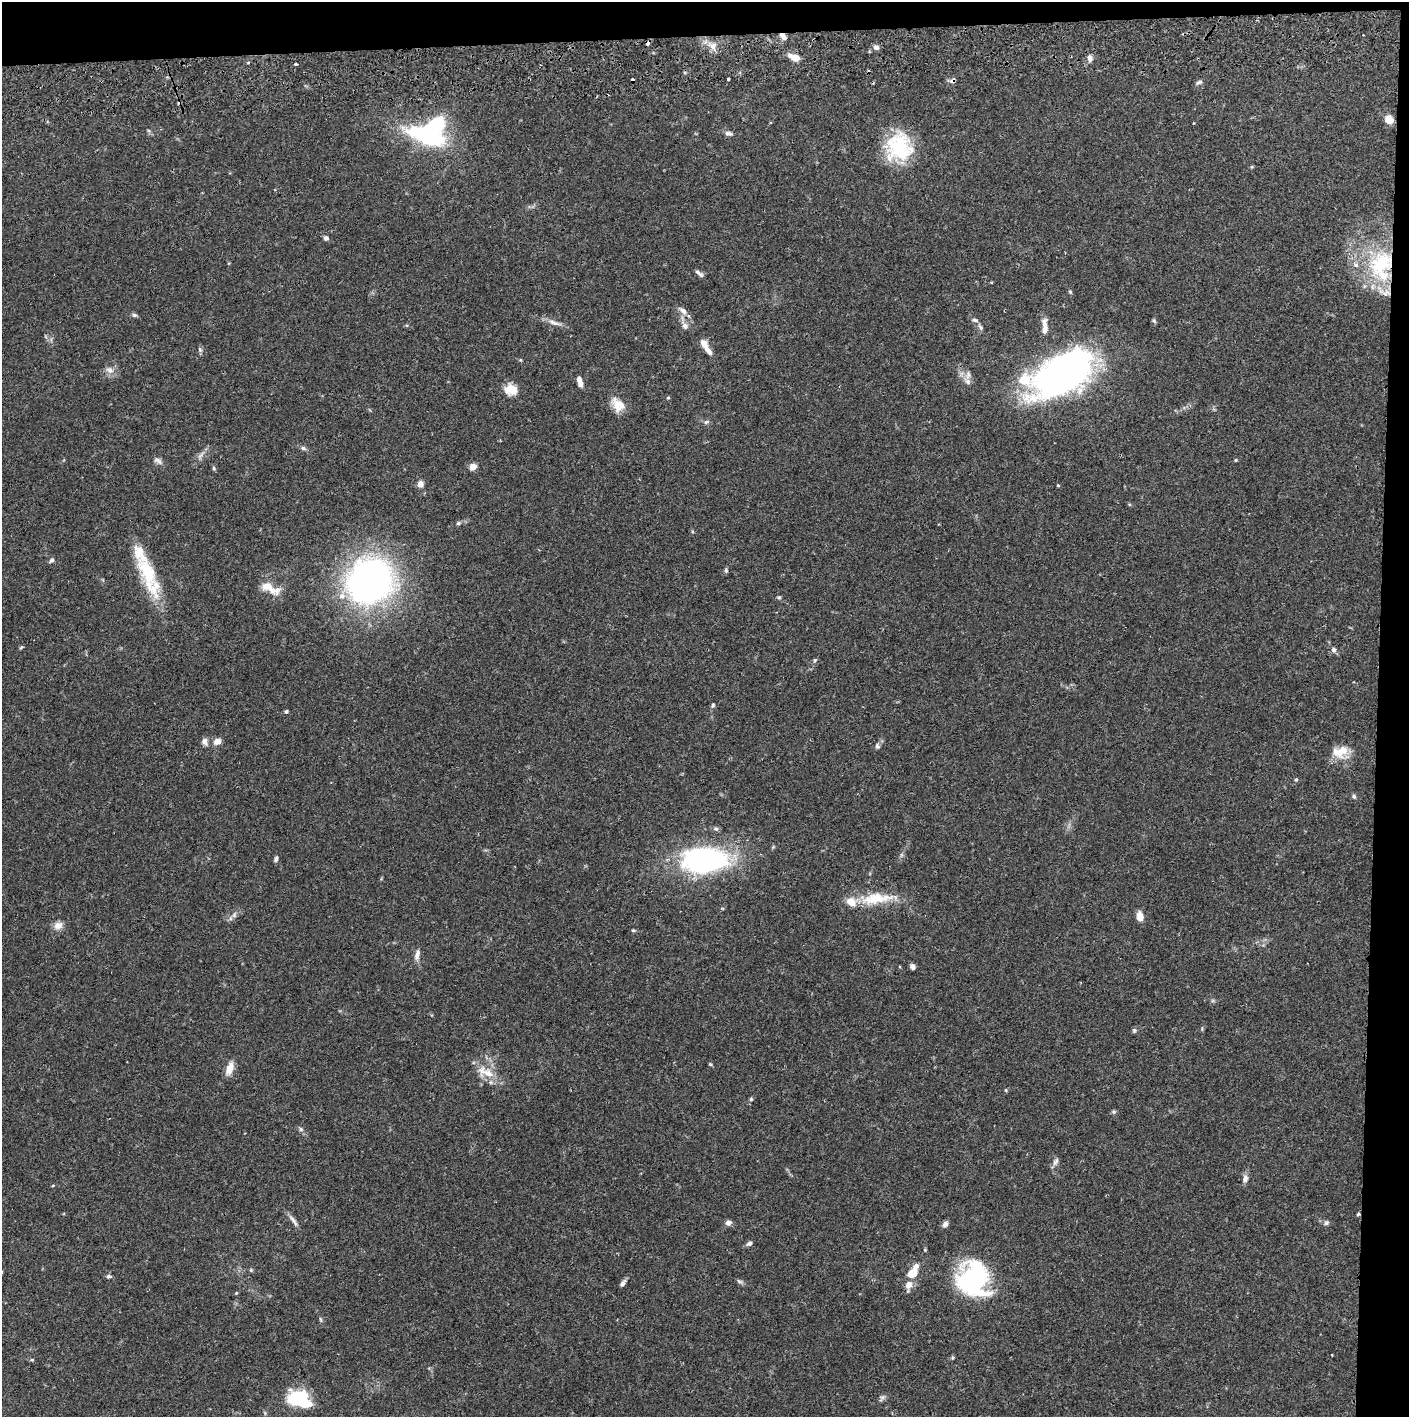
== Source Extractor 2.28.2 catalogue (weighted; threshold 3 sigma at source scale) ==
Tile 3 of 3 x 3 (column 3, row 1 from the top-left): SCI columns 2817-4223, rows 2886-4300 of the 4230 x 4358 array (HDU 1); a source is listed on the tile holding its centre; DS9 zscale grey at full resolution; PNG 1411 x 1419 px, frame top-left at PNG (2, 2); no overlay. Shown black and unused: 5% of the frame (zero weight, under 2 of 3 exposures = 3% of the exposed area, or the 3 px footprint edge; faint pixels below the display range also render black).
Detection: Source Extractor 2.28.2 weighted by HDU 2 'WHT'; one run over the whole footprint, this tile lists its part. Background 0.0683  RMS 0.0049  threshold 0.0219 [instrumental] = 3 sigma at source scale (4.5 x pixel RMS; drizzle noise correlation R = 1.50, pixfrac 1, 0.05/0.05 arcsec/px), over >= 5 px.
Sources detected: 115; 1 too faint to see at this stretch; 1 inside a brighter object's white glare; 2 cosmic-ray / hot-pixel residue — not listed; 12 inside a brighter listed object's ellipse — not listed separately; the other 99 listed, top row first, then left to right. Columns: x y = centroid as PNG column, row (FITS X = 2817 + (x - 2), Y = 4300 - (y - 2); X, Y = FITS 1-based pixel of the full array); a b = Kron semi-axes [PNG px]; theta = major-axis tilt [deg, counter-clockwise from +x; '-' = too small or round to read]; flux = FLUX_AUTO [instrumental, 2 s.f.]
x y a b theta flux
783 36 9 5 -48 3
648 43 4 3 - 2.4
713 46 11 9 -84 3.3
876 47 7 6 - 2
794 57 12 6 -21 5.6
1090 58 8 6 -85 2.1
295 64 4 3 - 0.81
728 79 3 3 - 2.8
952 81 8 6 9 1.6
1199 82 10 5 18 1.2
1389 119 7 6 - 7.9
430 132 37 26 18 75
729 133 10 6 -12 1.8
899 147 32 30 87 32
326 238 6 5 - 1.5
1381 265 44 32 80 46
699 273 12 5 -39 1.6
1070 292 5 4 - 0.6
683 311 14 7 -40 2.7
134 315 8 5 -15 1.1
975 320 10 5 -7 1.3
554 323 22 6 -18 3.3
1044 324 16 7 -81 3.6
685 326 9 8 - 2.2
980 327 9 6 -55 1.3
704 344 13 7 -61 4
200 349 7 5 -69 1
521 360 5 3 - 0.43
110 370 12 8 -33 3
1063 373 66 35 33 190
580 381 12 5 -75 3.3
967 381 12 7 -49 2.3
511 390 15 12 -9 7.4
668 398 5 3 - 0.46
617 406 24 9 -67 6
706 422 8 5 17 1.1
303 448 8 5 -18 1.1
1236 460 5 3 - 0.48
158 461 13 7 -31 1.9
473 466 6 5 - 4.9
214 468 6 5 - 0.72
420 484 7 6 - 2.8
1058 485 3 3 - 0.8
458 523 6 5 - 0.86
51 560 8 4 37 1.1
726 570 6 5 - 0.87
147 573 54 18 -70 30
368 583 29 25 42 290
268 586 17 11 -9 6.1
342 596 9 8 - 3.1
779 597 5 4 - 0.74
21 647 6 3 20 0.57
1333 650 7 6 - 1.7
815 660 5 4 - 0.98
713 705 6 5 - 0.91
286 712 5 4 - 0.74
204 742 10 7 -75 2
217 742 11 8 28 3
877 746 7 6 - 1.1
1340 751 22 14 18 9
1296 780 5 4 - 0.67
1354 796 7 5 -73 0.94
716 828 7 6 - 1.2
276 859 7 5 64 1.2
704 860 49 27 1 98
876 898 50 14 5 17
234 915 9 6 71 1.5
1140 916 9 6 -80 5.5
58 925 12 10 31 3.4
633 930 6 4 6 0.65
417 955 15 7 78 2.6
912 967 6 5 - 1.6
1134 1030 7 5 70 0.84
710 1064 5 4 - 0.56
230 1068 15 8 72 5.1
488 1073 21 13 -10 8.6
751 1099 5 5 - 0.68
1114 1112 6 5 - 0.81
301 1129 7 5 -29 1.1
1056 1162 12 6 61 1.7
1245 1179 11 7 82 2.5
1358 1214 3 3 - 1.1
293 1220 19 5 -54 2.4
728 1223 8 6 18 1.9
1326 1223 7 6 - 1.1
945 1224 8 6 56 1.6
749 1243 8 6 38 1.3
251 1270 5 5 - 0.61
912 1274 11 9 35 6
109 1276 7 5 -3 1.1
973 1276 39 31 50 50
739 1281 9 5 -27 1.1
622 1283 9 5 55 1.7
909 1285 12 8 70 4
236 1293 4 4 - 0.41
321 1319 7 3 -80 0.7
32 1360 5 3 - 0.57
882 1397 7 6 - 1.2
299 1399 18 12 -23 44
Overlapping masked pixels (flux is a lower limit): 6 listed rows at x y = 783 36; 648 43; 952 81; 1381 265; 876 898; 1358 1214